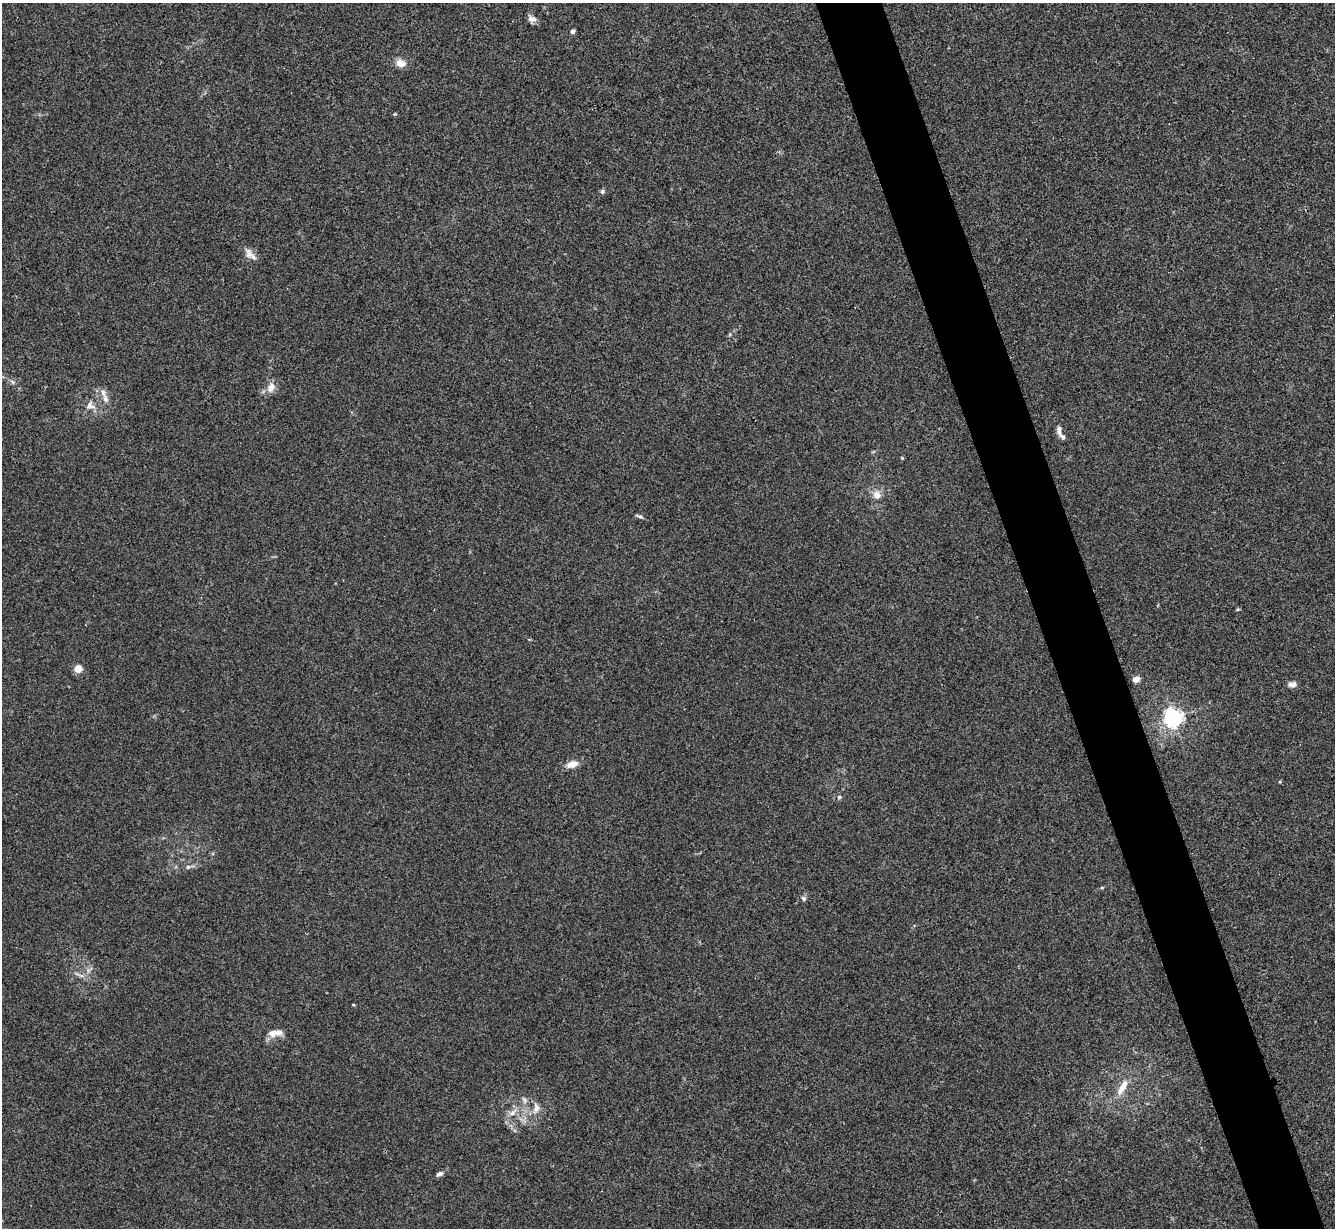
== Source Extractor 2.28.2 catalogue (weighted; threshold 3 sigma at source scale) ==
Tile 6 of 4 x 4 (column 2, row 2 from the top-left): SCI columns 1339-2671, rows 2725-3950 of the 5340 x 5325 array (HDU 1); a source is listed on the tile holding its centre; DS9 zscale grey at full resolution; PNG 1337 x 1230 px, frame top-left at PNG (2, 3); no overlay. Shown black and unused: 5% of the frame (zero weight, under 3 of 4 exposures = <1% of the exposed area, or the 3 px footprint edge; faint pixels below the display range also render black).
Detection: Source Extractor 2.28.2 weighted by HDU 2 'WHT'; one run over the whole footprint, this tile lists its part. Background 0.0334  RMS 0.0043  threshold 0.0195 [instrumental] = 3 sigma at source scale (4.5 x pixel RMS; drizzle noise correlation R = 1.50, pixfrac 1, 0.05/0.05 arcsec/px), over >= 5 px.
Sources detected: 31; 4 inside a brighter listed object's ellipse — not listed separately; the other 27 listed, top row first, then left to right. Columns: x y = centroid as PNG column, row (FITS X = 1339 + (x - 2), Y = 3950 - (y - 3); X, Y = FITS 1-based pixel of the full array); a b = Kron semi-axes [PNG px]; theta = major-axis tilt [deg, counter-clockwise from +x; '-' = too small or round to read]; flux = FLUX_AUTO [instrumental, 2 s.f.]
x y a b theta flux
532 19 13 7 -13 1.9
573 31 4 4 - 1.7
401 63 12 9 -16 3.5
602 191 6 5 - 0.86
249 254 15 8 -85 2.8
271 387 16 10 74 3.2
105 399 11 7 -74 2.1
92 407 11 6 4 1.9
1059 430 12 5 -87 2.2
877 495 12 11 - 3.4
640 516 9 4 -18 0.87
1238 609 5 4 - 0.45
78 669 5 4 - 11
1136 679 7 6 - 2.5
1293 684 11 6 5 1.8
1173 717 6 6 - 180
572 764 12 7 15 4.4
839 797 6 5 - 0.84
188 867 6 5 - 0.84
803 898 7 6 - 1
81 975 7 4 -19 1
273 1033 13 10 30 3.2
1122 1087 22 8 58 5.6
524 1100 10 6 -53 1.4
536 1108 14 9 -90 3.1
512 1113 14 6 38 2.8
439 1174 10 6 25 1.3